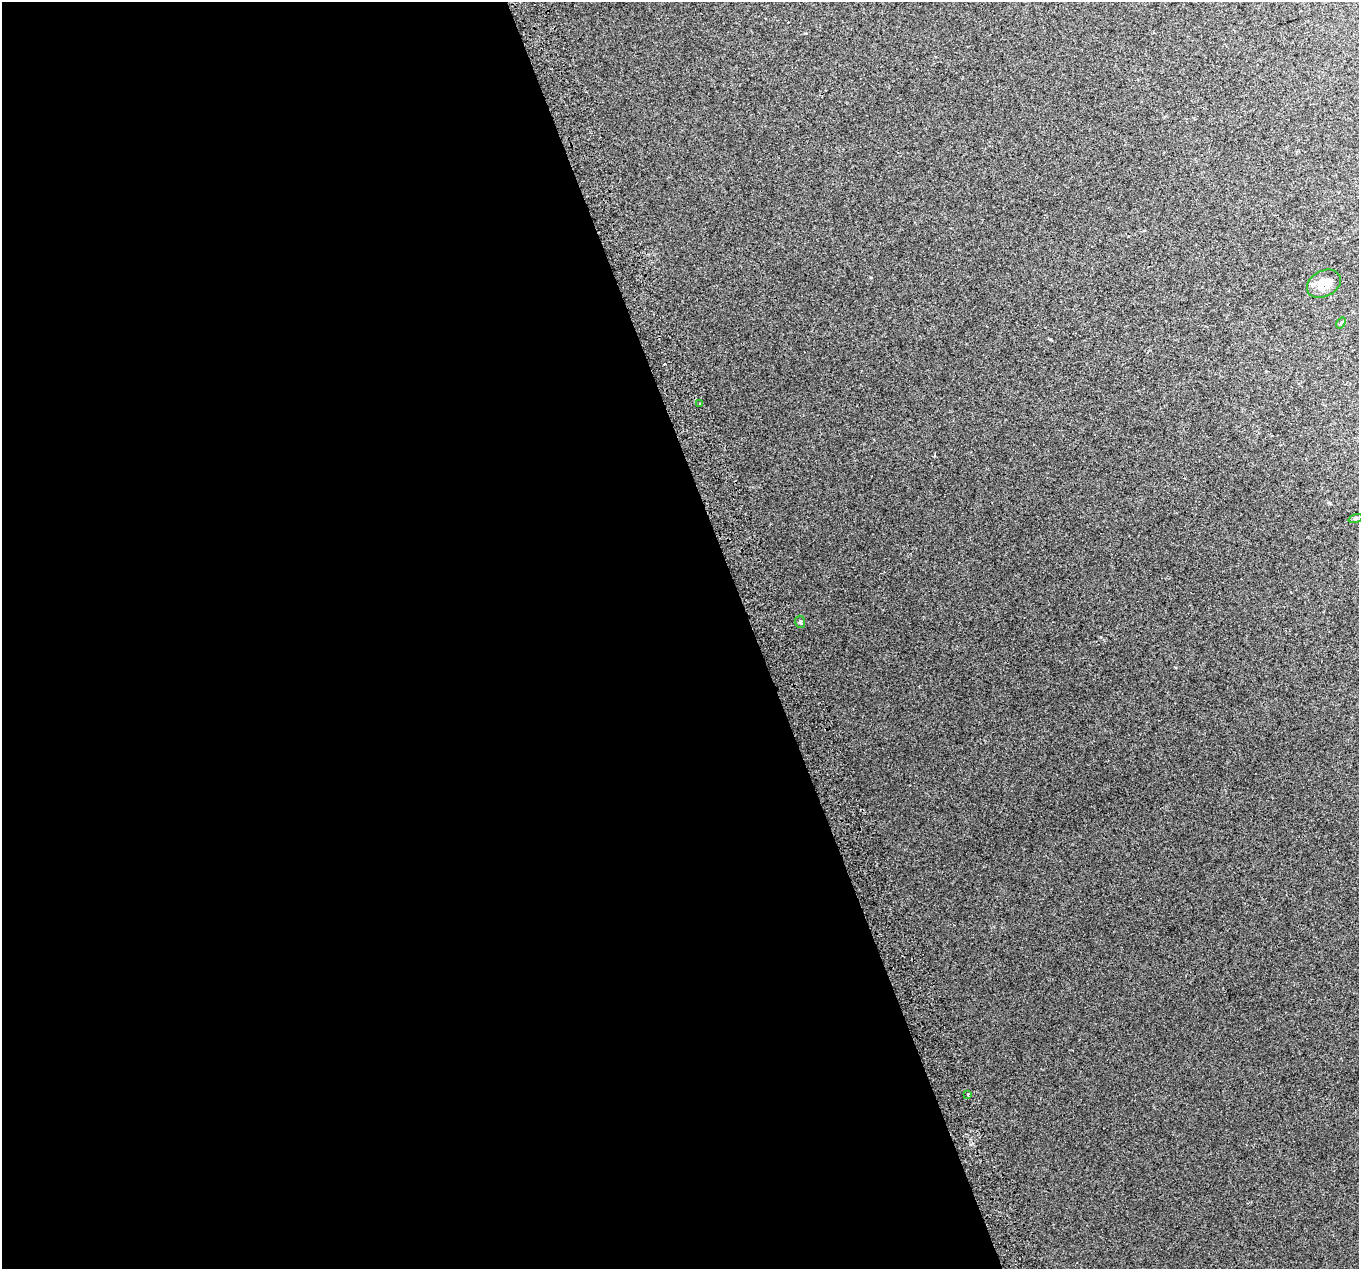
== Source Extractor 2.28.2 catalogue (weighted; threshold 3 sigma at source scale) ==
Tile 9 of 4 x 4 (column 1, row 3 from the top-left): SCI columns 43-1399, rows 1407-2673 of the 5515 x 5290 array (HDU 1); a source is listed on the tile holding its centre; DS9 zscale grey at full resolution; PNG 1361 x 1271 px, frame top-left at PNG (2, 2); each listed source drawn as its Kron ellipse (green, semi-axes under 4 px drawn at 4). Shown black and unused: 55% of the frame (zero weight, under 2 of 3 exposures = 2% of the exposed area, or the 3 px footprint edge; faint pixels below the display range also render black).
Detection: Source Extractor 2.28.2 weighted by HDU 2 'WHT'; one run over the whole footprint, this tile lists its part. Background 0.00879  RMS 0.007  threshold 0.0314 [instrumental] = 3 sigma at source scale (4.5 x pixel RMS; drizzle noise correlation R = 1.50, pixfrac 1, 0.0396/0.0396 arcsec/px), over >= 5 px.
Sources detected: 6; all 6 listed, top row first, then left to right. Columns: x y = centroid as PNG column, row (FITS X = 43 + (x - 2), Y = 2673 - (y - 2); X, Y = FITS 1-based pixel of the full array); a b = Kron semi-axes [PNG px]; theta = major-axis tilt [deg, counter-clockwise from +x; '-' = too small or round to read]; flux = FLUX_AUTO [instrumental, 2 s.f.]
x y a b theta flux
1324 284 18 13 28 11
1341 323 6 3 55 0.87
700 404 3 2 - 0.86
1356 519 7 3 19 0.89
800 622 6 5 - 1.1
968 1094 3 3 - 2.9